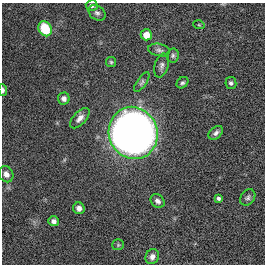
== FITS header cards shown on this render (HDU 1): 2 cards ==
NAXIS1  =                  263
NAXIS2  =                  262

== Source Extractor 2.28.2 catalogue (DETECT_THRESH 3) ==
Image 263 x 262 px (HDU 1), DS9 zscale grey, 1 PNG px = 1 image px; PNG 267 x 266 px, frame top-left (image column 1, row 262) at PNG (2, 3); each listed source drawn as its Kron ellipse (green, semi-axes under 4 px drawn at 4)
Background 0.00557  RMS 0.054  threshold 0.162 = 3 sigma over >= 5 px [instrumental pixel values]
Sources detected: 25; all 25 listed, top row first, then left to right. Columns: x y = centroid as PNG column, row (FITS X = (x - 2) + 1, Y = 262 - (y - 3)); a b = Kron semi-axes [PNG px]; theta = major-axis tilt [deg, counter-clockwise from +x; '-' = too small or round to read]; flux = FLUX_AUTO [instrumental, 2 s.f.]
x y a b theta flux
92 5 6 5 - 9.4
97 13 9 7 -37 11
199 25 6 3 -18 3.5
45 29 8 6 -59 120
146 35 6 5 - 44
159 50 11 6 -11 12
173 56 7 6 - 8.4
111 62 5 5 - 5.1
161 65 12 7 76 14
142 82 11 4 55 9.1
182 83 6 5 - 7.2
231 83 6 5 - 9.2
3 90 6 3 -84 9.5
64 98 6 6 - 14
80 118 12 6 46 19
133 133 26 24 -69 3500
216 133 8 5 41 11
6 174 8 7 - 17
248 197 9 7 52 9.9
219 198 4 3 - 7.2
158 201 7 6 - 13
79 208 6 5 - 16
54 221 5 5 - 16
118 245 5 5 - 5.7
152 257 8 6 63 16
At the frame edge (FLAGS 8, measured only in part): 1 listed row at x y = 3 90